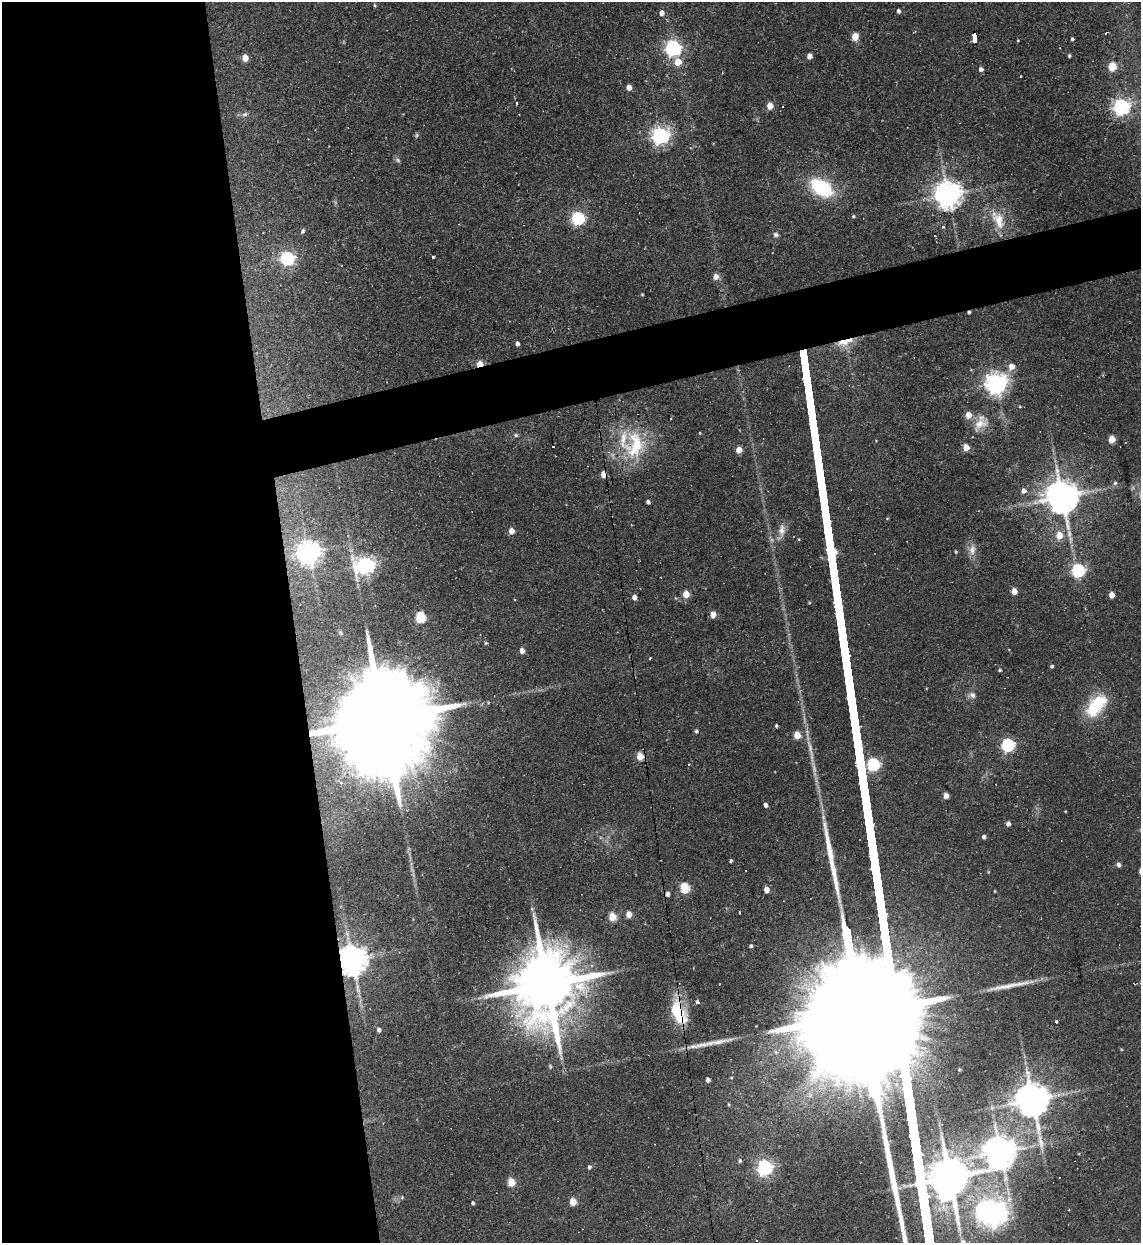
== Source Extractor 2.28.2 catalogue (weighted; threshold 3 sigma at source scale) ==
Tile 9 of 4 x 4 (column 1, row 3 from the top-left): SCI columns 253-1391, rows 1242-2482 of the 4944 x 4963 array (HDU 1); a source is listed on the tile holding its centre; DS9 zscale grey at full resolution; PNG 1143 x 1245 px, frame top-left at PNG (2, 2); no overlay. Shown black and unused: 29% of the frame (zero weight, under 2 of 3 exposures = <1% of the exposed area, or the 3 px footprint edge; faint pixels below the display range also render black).
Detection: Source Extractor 2.28.2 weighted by HDU 2 'WHT'; one run over the whole footprint, this tile lists its part. Background 0.0631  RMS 0.0059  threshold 0.0265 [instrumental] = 3 sigma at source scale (4.5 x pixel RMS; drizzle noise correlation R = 1.50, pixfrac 1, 0.05/0.05 arcsec/px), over >= 5 px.
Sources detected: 141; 2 too faint to see at this stretch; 1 inside a brighter object's white glare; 13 cosmic-ray / hot-pixel residue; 3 long thin detections or spike segments (spike, bleed or trail) — not listed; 2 inside a brighter listed object's ellipse — not listed separately; the other 120 listed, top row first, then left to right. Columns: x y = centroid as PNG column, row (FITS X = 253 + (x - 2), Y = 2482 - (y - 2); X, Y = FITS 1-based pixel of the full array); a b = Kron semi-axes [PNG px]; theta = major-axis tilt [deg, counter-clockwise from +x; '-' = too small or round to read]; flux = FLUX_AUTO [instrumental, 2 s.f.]
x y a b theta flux
375 5 6 4 -88 0.69
898 11 4 3 - 1.8
661 13 5 5 - 3.3
855 36 5 4 - 13
974 39 9 4 -81 55
1072 39 4 3 - 1
673 48 7 6 - 170
1069 55 4 3 - 1
809 56 5 4 - 4.8
245 58 5 4 - 10
678 62 6 5 - 11
1112 66 5 5 - 24
981 69 5 4 - 2.2
722 73 3 2 - 0.52
1020 76 3 2 - 0.75
629 87 4 4 - 5
516 103 3 3 - 1.7
770 106 5 5 - 9.9
783 106 2 2 - 0.52
1121 107 7 7 - 220
245 114 9 5 20 1.7
660 136 7 6 - 280
691 148 4 3 - 0.47
398 160 8 5 -28 1.3
822 188 18 12 -33 51
948 194 8 8 - 840
853 216 5 4 - 0.83
578 218 6 6 - 98
998 220 23 15 -67 13
942 227 4 3 - 1.5
303 231 7 4 63 1.2
776 235 6 5 - 1.7
433 257 3 3 - 1.2
287 258 6 6 - 120
341 265 2 2 - 0.48
716 277 5 5 - 4.8
642 294 3 3 - 0.58
842 341 18 13 -4 12
517 343 4 4 - 2.3
480 364 5 4 - 14
1011 366 6 5 - 7
996 383 8 7 - 430
1020 407 4 3 - 0.58
980 424 27 15 37 12
516 435 5 5 - 1.1
1112 439 5 5 - 12
634 445 41 26 82 38
966 447 5 4 - 11
739 450 5 5 - 8
604 474 5 5 - 11
1115 483 5 5 - 1.2
1023 491 5 5 - 3
1062 497 10 9 - 1500
648 502 4 4 - 1.8
782 530 18 9 83 4.9
511 531 4 4 - 7.2
1059 535 6 5 - 11
972 550 15 9 82 4.7
309 552 8 8 - 470
956 552 4 3 - 0.68
365 565 8 7 - 250
1078 570 6 6 - 120
1014 591 4 4 - 8
686 594 5 4 - 13
1111 595 4 4 - 6.1
634 597 5 4 - 3.5
713 614 5 4 - 9.2
420 617 5 5 - 46
486 643 4 4 - 0.78
522 650 5 4 - 3.9
649 658 3 2 - 1.7
1052 666 4 3 - 1
1000 670 4 4 - 1
972 695 9 8 - 2.8
1096 706 30 16 48 30
383 716 45 20 -82 24000
776 726 4 3 - 0.93
696 731 5 4 - 1.3
797 735 5 4 - 13
1008 745 6 6 - 85
640 756 5 4 - 16
688 764 3 3 - 0.75
341 783 4 4 - 1.2
946 796 4 4 - 5.6
766 805 4 4 - 2.1
1008 824 4 4 - 2.8
984 837 4 4 - 1.9
731 861 3 3 - 1.2
1118 865 5 4 - 2.4
685 888 6 5 - 31
766 890 4 4 - 6.7
995 891 4 2 - 0.47
739 912 3 3 - 1.9
629 914 5 4 - 7.6
612 917 5 5 - 20
751 946 4 3 - 1.3
352 960 9 8 - 1100
592 966 5 4 - 0.93
547 985 22 15 -85 7200
697 1002 4 3 - 4
679 1013 29 15 -65 27
1056 1021 3 3 - 4.2
379 1030 5 4 - 2.3
1121 1049 4 4 - 0.57
776 1052 6 5 - 1.3
550 1067 6 4 -66 0.98
959 1070 3 3 - 0.7
731 1077 4 3 - 0.57
708 1080 4 4 - 2.3
1032 1100 11 9 -82 1500
728 1104 5 3 - 0.62
740 1161 5 5 - 1.4
589 1167 5 5 - 1.4
765 1167 7 6 - 160
511 1182 5 5 - 19
402 1197 6 4 48 0.87
573 1202 5 5 - 13
473 1203 4 3 - 1.1
991 1212 41 32 -10 92
963 1241 8 7 - 2
Overlapping masked pixels (flux is a lower limit): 9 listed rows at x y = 974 39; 1121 107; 842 341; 480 364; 604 474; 383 716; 352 960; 547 985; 679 1013
Isophote crosses this tile's border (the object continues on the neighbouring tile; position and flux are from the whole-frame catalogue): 2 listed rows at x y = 991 1212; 963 1241
Unlisted compact peaks at least as high as the median listed source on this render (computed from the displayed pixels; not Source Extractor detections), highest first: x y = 874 760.